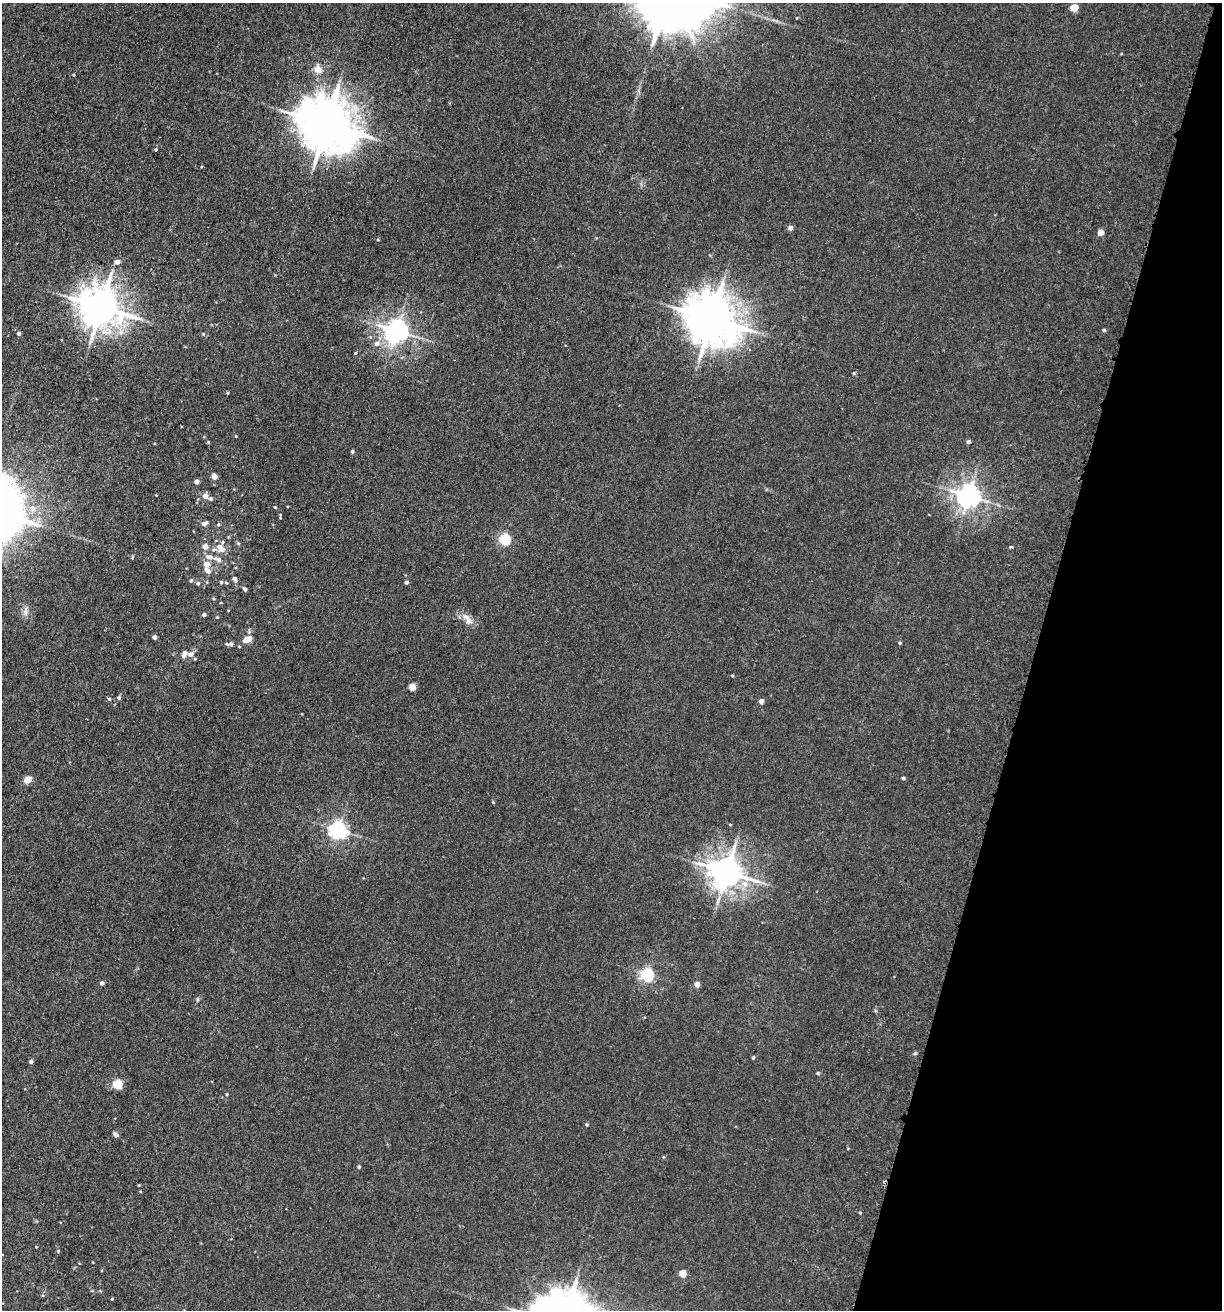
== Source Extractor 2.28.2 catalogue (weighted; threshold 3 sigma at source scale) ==
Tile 8 of 4 x 4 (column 4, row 2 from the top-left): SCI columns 4010-5229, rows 2668-3975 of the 5408 x 5343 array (HDU 1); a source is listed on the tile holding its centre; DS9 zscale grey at full resolution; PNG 1224 x 1312 px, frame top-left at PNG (2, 3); no overlay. Shown black and unused: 15% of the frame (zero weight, under 3 of 5 exposures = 5% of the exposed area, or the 3 px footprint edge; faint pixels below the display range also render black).
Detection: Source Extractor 2.28.2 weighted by HDU 2 'WHT'; one run over the whole footprint, this tile lists its part. Background 0.0203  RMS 0.0034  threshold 0.0152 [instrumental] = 3 sigma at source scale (4.5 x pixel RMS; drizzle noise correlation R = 1.50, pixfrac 1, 0.05/0.05 arcsec/px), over >= 5 px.
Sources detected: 79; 1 inside a brighter object's white glare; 1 cosmic-ray / hot-pixel residue — not listed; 3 inside a brighter listed object's ellipse — not listed separately; the other 74 listed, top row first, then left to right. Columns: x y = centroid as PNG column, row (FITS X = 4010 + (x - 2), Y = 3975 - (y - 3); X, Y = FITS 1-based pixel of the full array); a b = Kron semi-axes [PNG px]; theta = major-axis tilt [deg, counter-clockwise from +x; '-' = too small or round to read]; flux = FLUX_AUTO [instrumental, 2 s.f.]
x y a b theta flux
1074 8 5 4 - 7.8
318 69 10 8 -9 2.2
327 124 17 14 -34 1400
156 150 4 3 - 0.37
790 228 6 6 - 0.98
1100 232 4 4 - 3
378 240 4 3 - 0.26
117 262 5 5 - 1.5
101 307 12 11 - 790
712 319 15 11 -24 1200
1104 330 4 3 - 0.58
396 331 7 7 - 270
18 333 4 4 - 0.66
203 334 5 4 - 0.38
377 344 7 7 - 1.3
355 353 4 3 - 0.3
228 393 4 3 - 0.29
968 442 4 4 - 0.81
352 451 4 4 - 0.5
214 477 5 4 - 2.3
197 481 4 4 - 1.6
205 496 5 5 - 1.8
968 496 8 7 - 240
210 499 5 4 - 0.76
275 507 5 3 - 0.28
204 523 8 5 22 1.2
218 524 4 3 - 0.32
505 539 5 5 - 37
238 543 5 4 - 0.42
205 546 5 5 - 2.8
1011 547 4 3 - 1.7
221 548 12 8 -46 3.2
209 557 10 7 -11 1.8
207 564 5 5 - 2.5
208 571 10 6 -43 1.8
235 579 9 5 -73 0.93
191 580 5 4 - 0.51
221 582 5 4 - 0.53
406 582 4 4 - 0.83
198 583 5 5 - 0.55
245 589 5 4 - 0.61
26 612 10 4 -90 1.1
204 614 4 4 - 0.82
217 617 4 3 - 0.26
467 619 20 8 -56 2.5
154 637 4 4 - 1.3
247 639 13 7 23 2.8
900 643 4 4 - 0.36
230 644 10 5 9 0.87
191 654 7 6 - 1.4
732 676 4 2 - 0.25
412 687 4 4 - 5.8
119 698 5 5 - 0.63
109 699 5 4 - 0.43
761 701 4 4 - 2.1
903 778 4 4 - 0.56
27 780 9 7 38 1.9
730 825 4 3 - 0.25
339 830 6 6 - 130
727 872 10 8 -10 530
647 975 5 5 - 62
102 983 4 4 - 1
697 984 4 4 - 2.2
915 1053 5 3 - 0.38
753 1058 4 3 - 0.48
31 1062 4 4 - 0.75
818 1073 5 3 - 0.31
117 1084 5 5 - 21
587 1124 4 4 - 0.38
115 1134 8 4 -43 0.81
359 1167 4 3 - 0.56
860 1213 4 3 - 0.3
683 1273 5 4 - 6.1
112 1299 4 3 - 0.28